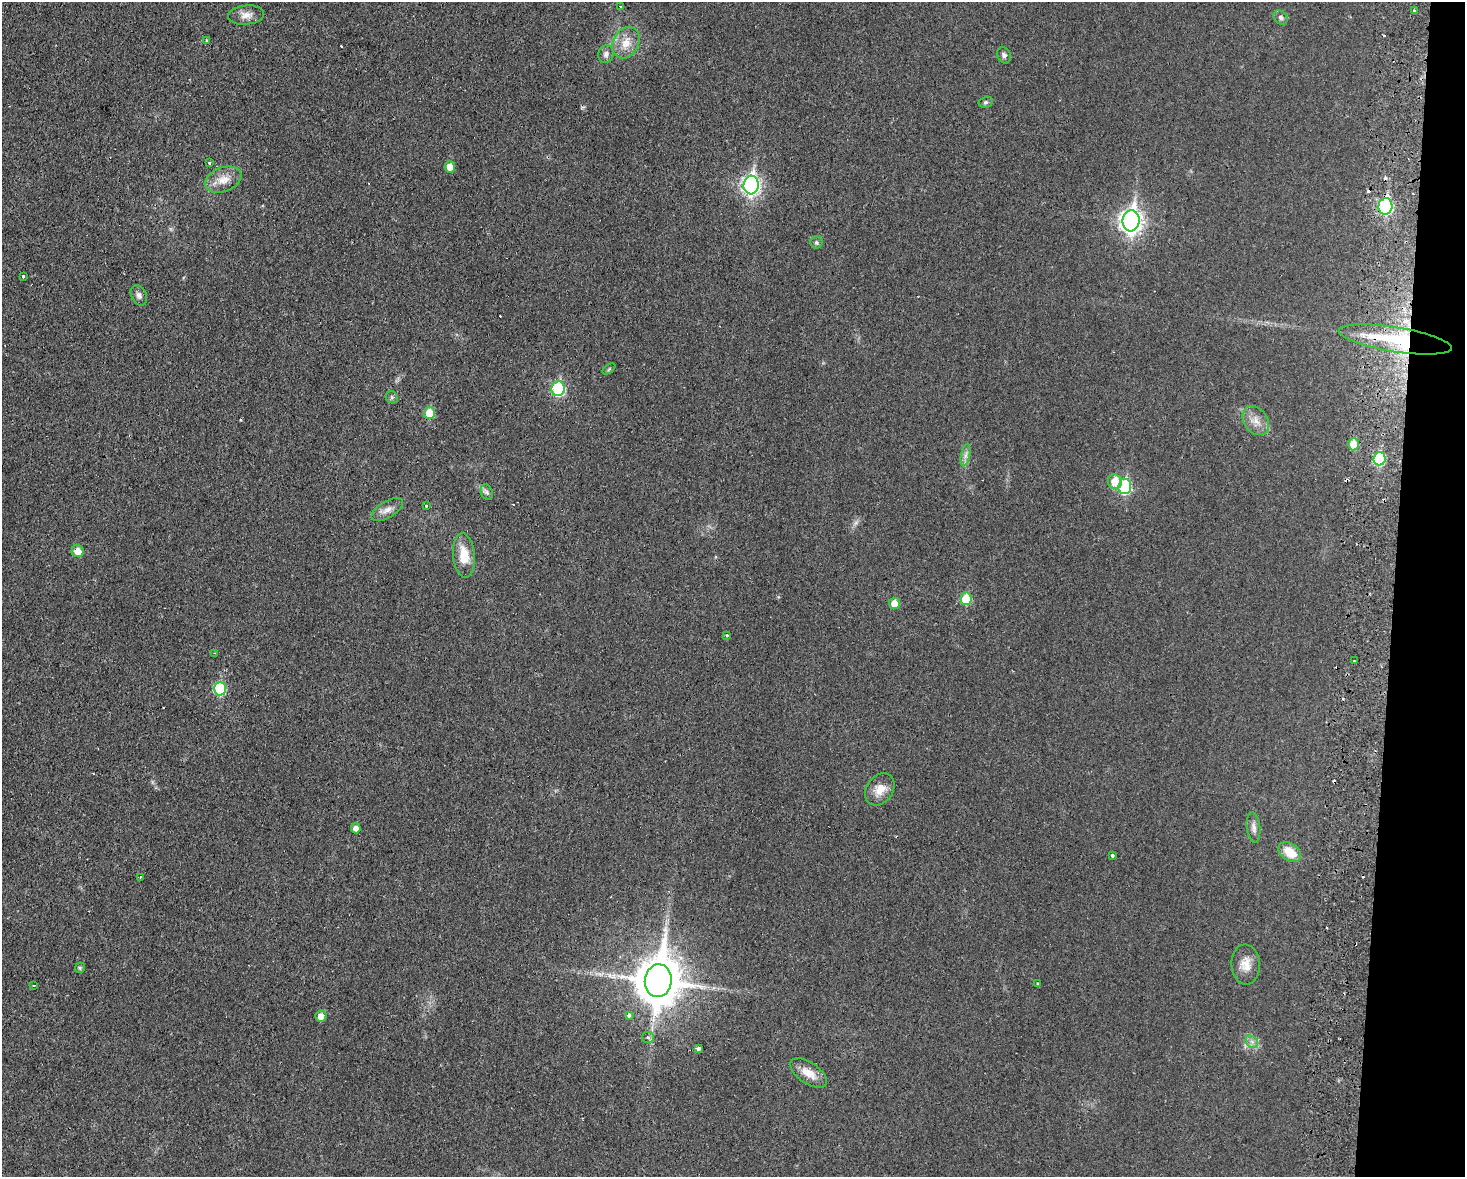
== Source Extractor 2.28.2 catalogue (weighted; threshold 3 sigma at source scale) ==
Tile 6 of 3 x 4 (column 3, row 2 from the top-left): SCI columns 3097-4559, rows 2365-3539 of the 4845 x 4726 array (HDU 1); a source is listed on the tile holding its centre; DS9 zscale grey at full resolution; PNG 1467 x 1179 px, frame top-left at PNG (2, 2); each listed source drawn as its Kron ellipse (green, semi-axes under 4 px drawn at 4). Shown black and unused: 5% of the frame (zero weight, under 2 of 3 exposures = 3% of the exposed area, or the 3 px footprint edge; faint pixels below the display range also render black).
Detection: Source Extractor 2.28.2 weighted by HDU 2 'WHT'; one run over the whole footprint, this tile lists its part. Background 0.0351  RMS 0.0056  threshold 0.025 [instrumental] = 3 sigma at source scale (4.5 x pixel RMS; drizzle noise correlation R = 1.50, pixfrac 1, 0.05/0.05 arcsec/px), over >= 5 px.
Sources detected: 72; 1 too faint to see at this stretch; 14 cosmic-ray / hot-pixel residue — neither listed nor drawn; the other 57 listed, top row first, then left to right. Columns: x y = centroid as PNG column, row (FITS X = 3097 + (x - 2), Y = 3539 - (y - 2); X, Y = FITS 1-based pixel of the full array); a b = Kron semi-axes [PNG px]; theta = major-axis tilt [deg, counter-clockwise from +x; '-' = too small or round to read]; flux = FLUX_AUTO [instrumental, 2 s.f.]
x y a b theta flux
620 7 3 2 - 0.45
1414 10 3 3 - 1.1
246 15 18 9 6 4.9
1281 17 8 6 -47 1.5
206 41 3 3 - 2.6
626 43 16 12 62 8.4
606 54 9 7 67 2.4
1004 55 8 6 -67 1.7
986 102 7 5 14 1.1
209 163 3 3 - 0.97
450 167 5 5 - 5.4
223 180 19 12 22 7
751 185 9 7 85 200
1385 206 8 7 - 84
1131 221 10 8 82 330
816 242 6 6 - 1.1
23 277 3 3 - 1.5
139 295 11 7 -64 2.3
1395 339 57 12 -9 42
609 369 7 4 38 0.72
558 389 7 6 - 52
392 397 7 5 -47 1.1
429 413 6 5 - 13
1256 421 16 11 -54 5.9
1353 444 6 5 - 9.6
966 455 11 4 79 2.1
1379 459 7 6 - 36
1115 482 8 7 - 10
1125 487 8 6 82 50
487 492 8 6 -68 1.5
426 506 3 3 - 1.5
387 510 17 8 30 4.1
78 551 6 6 - 6.2
464 555 22 11 -85 12
966 599 6 5 - 16
894 603 6 5 - 7.1
727 635 3 3 - 1.4
215 653 4 3 - 0.71
1354 661 3 3 - 0.86
220 689 7 6 - 38
880 789 17 13 54 7.2
1253 827 15 6 -83 2.8
356 828 5 5 - 3.7
1290 852 12 8 -37 10
1112 856 3 3 - 3.8
140 877 3 2 - 0.64
1246 965 20 14 -87 7.4
80 968 5 4 - 0.8
658 981 16 13 83 2200
1037 983 4 3 - 0.48
34 985 3 2 - 0.44
629 1015 4 3 - 3.7
321 1016 5 5 - 4.3
648 1037 6 5 - 1.2
1252 1042 7 5 -46 1.9
698 1049 4 3 - 3.9
808 1073 21 10 -35 7.9
Overlapping masked pixels (flux is a lower limit): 2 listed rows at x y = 1385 206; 1395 339